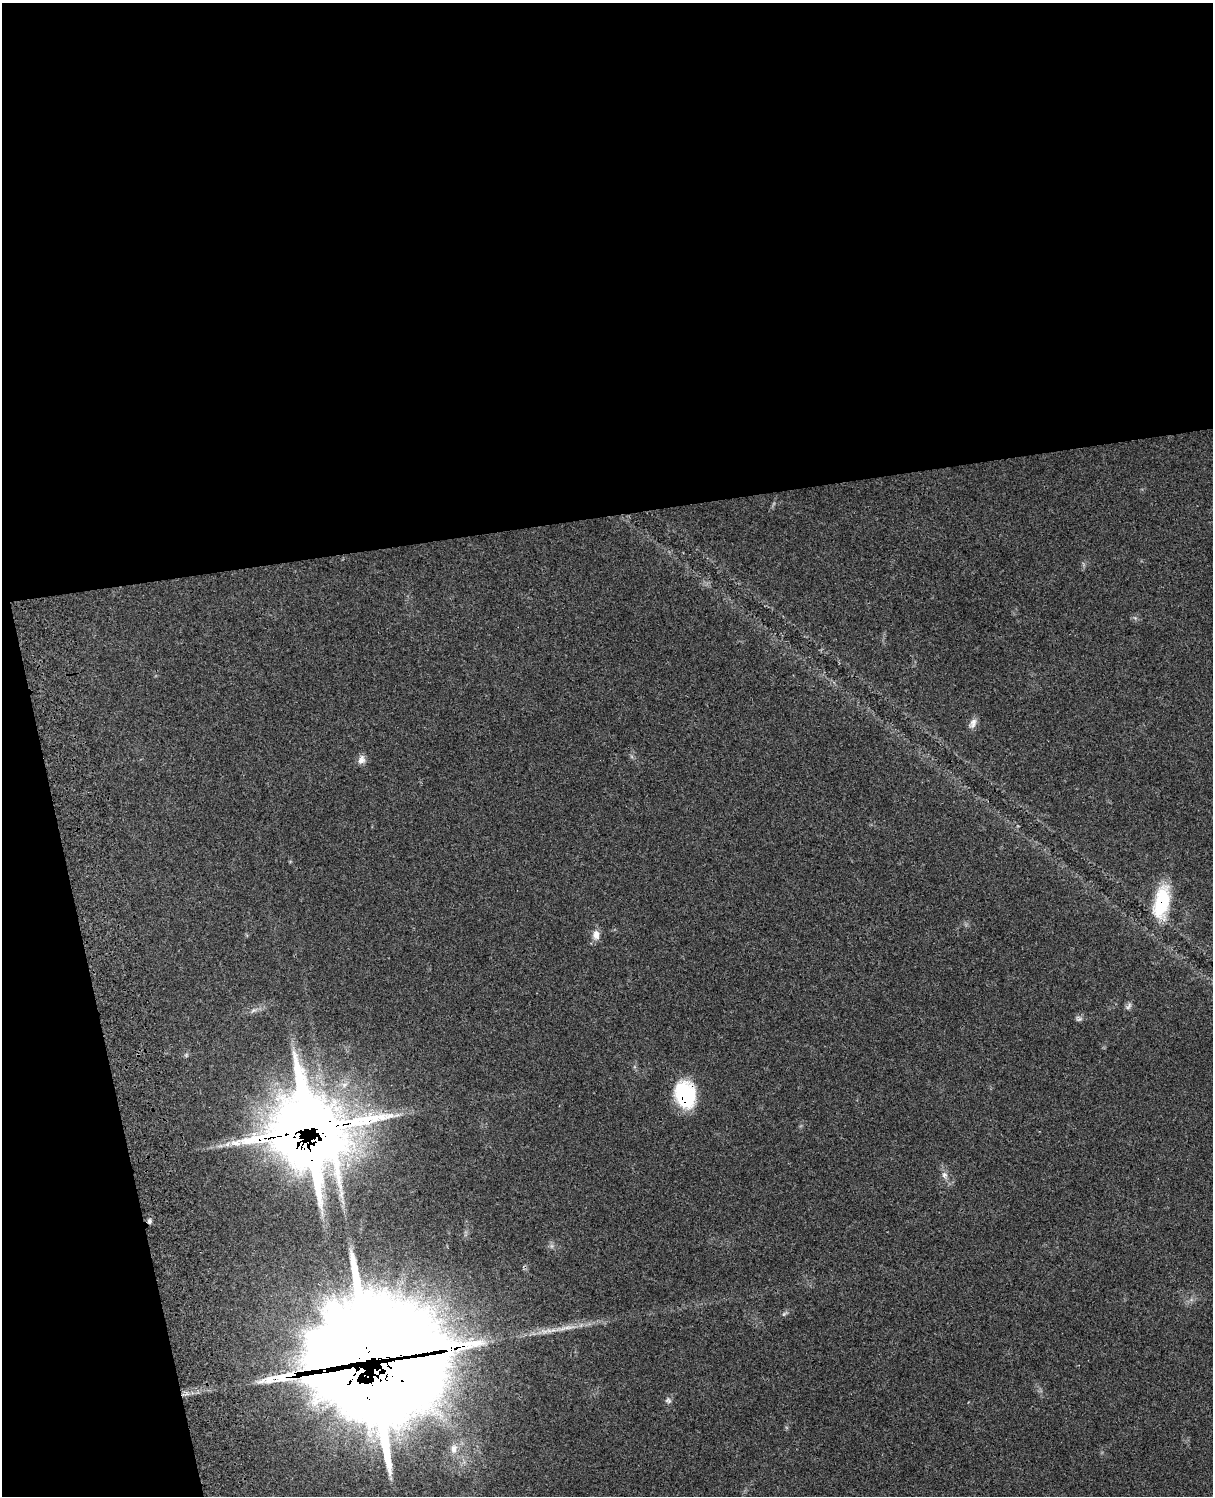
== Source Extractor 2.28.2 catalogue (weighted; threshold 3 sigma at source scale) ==
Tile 1 of 4 x 3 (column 1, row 1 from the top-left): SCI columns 124-1334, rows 3265-4758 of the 5085 x 4922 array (HDU 1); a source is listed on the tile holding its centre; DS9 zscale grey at full resolution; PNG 1215 x 1498 px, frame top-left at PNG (2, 3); no overlay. Shown black and unused: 40% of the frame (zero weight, under 3 of 4 exposures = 6% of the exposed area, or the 3 px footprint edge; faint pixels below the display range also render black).
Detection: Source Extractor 2.28.2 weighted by HDU 2 'WHT'; one run over the whole footprint, this tile lists its part. Background 0.107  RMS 0.0066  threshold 0.0295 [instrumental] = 3 sigma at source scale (4.5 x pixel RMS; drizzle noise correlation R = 1.50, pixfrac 1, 0.05/0.05 arcsec/px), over >= 5 px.
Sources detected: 21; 1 cosmic-ray / hot-pixel residue — not listed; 4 inside a brighter listed object's ellipse — not listed separately; the other 16 listed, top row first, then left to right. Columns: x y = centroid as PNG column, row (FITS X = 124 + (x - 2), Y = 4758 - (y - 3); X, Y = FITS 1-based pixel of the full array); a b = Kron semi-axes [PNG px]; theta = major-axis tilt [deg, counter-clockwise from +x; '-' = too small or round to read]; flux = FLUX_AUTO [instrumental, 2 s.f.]
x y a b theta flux
973 723 15 8 68 3.7
361 760 12 9 70 3.6
1162 902 37 16 79 39
596 935 14 9 -87 4.8
1129 1006 12 5 55 1.8
253 1010 9 4 19 1.7
1079 1019 10 5 8 1.5
186 1055 5 5 - 0.99
685 1094 26 19 -74 49
309 1130 34 32 -57 3100
944 1175 9 8 - 2.8
566 1328 27 5 9 8
368 1348 88 74 -49 6000
282 1378 25 13 -8 19
669 1400 10 4 -68 1.6
454 1449 14 9 82 5
Overlapping masked pixels (flux is a lower limit): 5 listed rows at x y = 1162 902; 685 1094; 309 1130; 368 1348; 282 1378